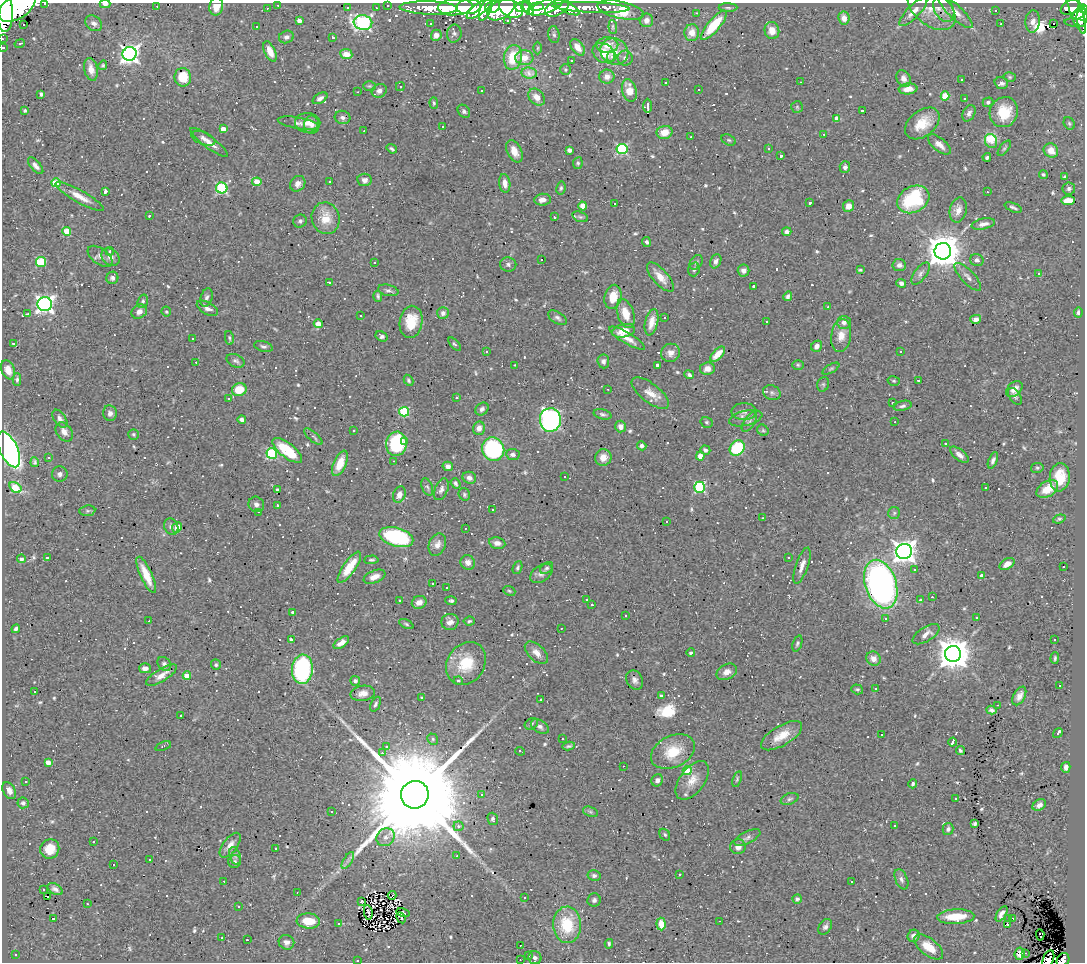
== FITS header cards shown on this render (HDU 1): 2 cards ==
NAXIS1  =                 1083
NAXIS2  =                  960

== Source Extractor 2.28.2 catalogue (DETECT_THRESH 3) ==
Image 1083 x 960 px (HDU 1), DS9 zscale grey, 1 PNG px = 1 image px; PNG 1087 x 964 px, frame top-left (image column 1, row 960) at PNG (2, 3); each listed source drawn as its Kron ellipse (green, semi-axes under 4 px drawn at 4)
Background 0.62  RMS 0.036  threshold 0.109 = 3 sigma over >= 5 px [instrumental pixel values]
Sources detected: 821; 4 with non-positive FLUX_AUTO (blend fragments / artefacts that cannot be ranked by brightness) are neither listed nor drawn; of the other 817, the 500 brightest by FLUX_AUTO listed and drawn (317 fainter detections omitted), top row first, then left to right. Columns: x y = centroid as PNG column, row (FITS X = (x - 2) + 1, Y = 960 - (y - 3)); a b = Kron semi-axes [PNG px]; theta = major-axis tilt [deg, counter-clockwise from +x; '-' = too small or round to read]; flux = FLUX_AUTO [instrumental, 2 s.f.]
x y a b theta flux
45 3 3 2 - 7.1
105 4 5 3 - 9.3
278 5 3 2 - 4.6
388 5 3 3 - 9.2
157 6 3 2 - 7.8
537 6 7 3 8 500
17 7 20 11 32 4200
216 7 9 7 79 28
455 7 17 8 5 1800
469 7 12 7 6 1200
493 7 8 5 20 470
522 7 7 5 8 1600
546 7 18 6 20 1600
557 7 13 7 29 580
591 7 38 5 -2 280
1070 7 10 6 31 180
267 8 3 2 - 5.5
347 8 3 2 - 3.9
376 8 3 2 - 5.2
429 8 29 6 -2 480
479 8 15 5 37 780
511 8 12 8 -28 1500
528 8 8 4 -63 960
567 8 14 5 -27 290
728 8 9 3 -1 4.4
501 9 15 9 34 1200
931 9 27 16 -38 43
944 9 14 9 -62 12
1076 9 25 6 -70 380
1083 9 4 4 - 200
485 10 12 5 65 600
621 10 24 8 -12 160
996 10 3 3 - 14
5 11 21 8 -87 3800
913 12 19 6 45 21
955 12 22 7 -43 22
697 13 3 2 - 10
1080 13 9 4 37 410
1082 17 9 5 87 430
844 18 6 5 - 18
507 20 3 3 - 6.4
646 20 7 6 - 16
299 21 4 3 - 16
1033 21 11 7 85 16
94 23 9 7 -38 11
363 23 9 7 -8 630
1075 23 11 4 -7 38
23 24 3 3 - 8.9
430 24 3 3 - 5.2
1001 24 3 3 - 7.5
1053 24 3 3 - 1400
714 25 18 6 49 91
256 26 3 3 - 9.7
613 27 7 4 -85 3.9
772 31 8 7 - 24
692 33 8 7 - 27
454 34 9 7 80 8.1
436 35 6 5 - 17
554 35 8 5 -82 6
286 37 8 6 21 8
333 37 3 3 - 5
2 39 2 2 - 4.4
20 44 5 3 - 5.3
607 45 11 8 2 29
578 47 9 5 -53 28
3 48 3 3 - 11
538 48 6 4 89 3.9
270 51 11 5 -65 28
614 51 14 13 - 40
604 53 12 9 -34 50
130 54 7 7 - 1300
346 54 6 5 - 24
612 56 5 4 - 6.4
513 57 12 9 78 81
524 58 9 7 1 27
625 58 7 7 - 11
571 60 3 3 - 12
103 65 5 4 - 3.9
91 69 11 6 -78 22
566 70 5 5 - 4.5
529 73 8 5 -7 12
183 77 9 8 - 27
607 77 7 7 - 18
1010 77 6 5 - 3.9
904 78 9 6 -63 17
961 79 3 3 - 15
800 82 3 2 - 3.9
666 83 3 3 - 4.4
1001 83 7 5 -18 8.4
369 86 6 5 - 3.9
400 86 4 4 - 5
908 89 9 5 5 26
629 90 11 7 -75 38
699 90 3 3 - 8.6
379 91 8 6 29 9.9
481 91 3 3 - 5.4
358 92 3 2 - 11
41 94 4 3 - 8.2
945 96 4 4 - 84
537 97 9 7 -47 24
320 98 8 4 31 9
964 98 3 3 - 7.8
988 102 5 4 - 6.3
434 103 6 4 -88 4.1
648 106 7 4 89 11
797 107 6 6 - 3.9
25 111 3 3 - 5.3
464 111 7 5 -51 6.2
862 111 3 3 - 4.8
1004 112 15 14 - 70
969 113 9 6 62 8.6
343 117 8 6 -16 10
837 118 4 4 - 16
298 123 20 5 -10 11
308 123 12 10 -1 19
922 123 19 13 39 58
1069 123 6 5 - 4.2
312 125 9 7 -90 10
443 126 3 2 - 7.8
223 129 4 4 - 24
364 131 3 2 - 3.9
664 132 8 6 11 36
824 134 3 2 - 4.2
691 137 3 2 - 8.9
203 138 13 6 -21 11
729 140 8 5 -26 3.9
991 141 7 6 - 100
209 142 23 5 -37 20
939 144 14 6 -40 19
768 148 3 3 - 6.2
1004 148 9 4 53 4.6
392 149 5 3 - 4.9
622 149 5 5 - 270
569 150 4 3 - 14
1051 150 8 6 -44 28
514 151 12 7 -64 28
781 156 3 3 - 6.6
987 157 4 3 - 8
578 163 6 5 - 4.4
36 166 10 5 -48 11
845 167 6 5 - 7.9
1043 174 4 4 - 4.5
1064 177 3 3 - 4.2
364 180 7 6 - 9.9
330 181 3 3 - 12
257 182 4 4 - 42
56 183 5 4 - 95
505 183 9 5 -82 15
298 184 8 7 - 13
222 188 6 5 - 270
561 188 7 4 80 4.6
1069 189 6 6 - 6.9
105 191 4 3 - 22
987 192 3 2 - 12
80 196 27 6 -29 31
913 199 17 13 29 200
542 200 8 6 7 16
1068 200 7 4 6 42
809 203 3 3 - 5.5
615 204 3 3 - 1200
583 206 4 4 - 40
849 206 6 5 - 22
1013 207 9 3 -22 5.3
958 210 12 8 77 21
149 216 3 3 - 5.9
554 217 3 3 - 5.5
580 217 8 5 -20 5.4
326 218 16 14 -73 50
300 221 7 6 - 5.8
983 224 12 5 11 12
67 231 4 4 - 73
787 232 4 4 - 8.2
647 242 5 4 - 5.7
110 251 4 4 - 4.5
943 251 8 8 - 5900
100 256 14 8 -37 13
110 257 10 8 -39 14
542 259 3 3 - 650
977 260 7 6 - 7.2
716 261 7 5 67 8.1
41 262 5 5 - 160
374 262 3 3 - 8
696 262 8 5 56 5.1
508 264 8 7 - 7.9
899 265 7 6 - 11
694 269 7 5 73 6.7
743 270 6 6 - 11
860 270 3 3 - 30
921 273 13 6 53 9.6
1039 274 4 4 - 4.5
660 277 18 7 -48 29
968 277 18 6 -46 13
112 278 6 6 - 7.7
329 282 3 2 - 21
901 283 5 4 - 11
754 286 3 3 - 7.5
388 290 10 5 -13 7.4
378 296 5 3 - 4.8
788 296 5 3 - 6.3
613 297 12 8 77 40
206 298 9 5 71 8
143 301 7 5 71 5.1
45 304 7 7 - 1100
828 307 3 3 - 6
207 308 11 6 -29 13
139 312 8 6 34 12
166 312 5 4 - 4.1
1078 312 5 3 - 6.8
443 313 6 6 - 9.7
28 314 4 3 - 9
626 314 15 8 -72 38
360 316 3 3 - 7.5
557 318 10 5 -33 7.4
665 318 3 3 - 32
976 319 5 4 - 9.8
411 322 16 11 82 65
652 322 13 6 77 23
766 322 3 3 - 36
844 322 7 6 - 13
318 324 4 4 - 35
623 331 12 6 13 37
841 335 16 10 81 29
382 336 6 4 -31 6.4
193 338 3 3 - 4.2
229 338 7 4 -79 4.4
627 338 20 5 -30 26
14 343 3 3 - 57
455 344 8 4 -48 4.6
817 346 6 5 - 14
263 347 9 5 -14 6.4
900 351 3 3 - 13
486 352 3 3 - 7.6
670 353 9 9 - 15
718 354 9 5 46 26
236 361 9 6 -25 7.5
603 361 7 6 - 7.5
196 362 3 2 - 4
515 365 3 2 - 19
657 365 3 3 - 10
798 365 6 5 - 3.9
707 369 7 6 - 17
831 369 9 4 30 4.8
8 370 10 6 -69 24
689 375 5 4 - 5.2
17 379 6 4 -89 4.8
408 380 6 4 -60 4.6
919 380 3 3 - 7.9
894 381 6 4 -14 3.9
823 384 7 5 70 5.4
608 389 3 2 - 5.3
1014 389 9 6 46 17
239 390 7 6 - 55
650 393 22 9 -38 29
772 393 9 7 -25 7.2
1015 396 9 5 -55 5.9
229 398 3 3 - 21
456 398 3 2 - 15
892 403 3 3 - 11
902 406 9 5 13 6.8
482 409 7 5 41 8.8
744 411 12 8 0 13
404 412 5 4 - 150
110 413 8 7 - 11
603 414 9 5 -14 6.1
746 418 17 7 13 15
60 419 10 5 -55 9.8
242 419 4 3 - 10
550 420 12 10 -88 580
707 422 6 5 - 4.3
749 422 11 5 56 7.3
895 422 3 2 - 8
620 426 6 5 - 13
479 428 7 6 - 16
763 430 6 5 - 4.4
354 431 3 3 - 16
64 432 10 7 -54 16
133 434 5 5 - 3.9
313 437 11 4 -41 6.6
404 441 3 2 - 7.7
945 443 3 3 - 20
396 444 12 10 81 200
642 446 5 4 - 8.7
737 448 8 7 - 140
9 449 19 9 -65 970
493 449 12 11 - 300
287 450 18 7 -38 99
705 450 5 4 - 6.7
272 454 5 5 - 220
513 454 7 5 -7 8.7
959 455 11 5 -39 14
700 456 4 4 - 34
48 457 3 3 - 8.3
603 458 8 8 - 20
993 460 9 4 67 7.7
394 461 3 2 - 48
35 462 5 3 - 4.6
340 463 13 6 67 41
448 466 5 4 - 12
1037 468 6 5 - 3.9
60 474 8 7 - 8.4
565 477 3 2 - 18
1060 477 14 10 85 53
469 478 7 6 - 9.4
455 483 5 4 - 5.9
15 487 7 4 -32 90
427 487 9 5 -67 5.7
700 487 5 5 - 250
986 488 3 3 - 75
441 489 11 6 67 11
1047 489 12 7 32 42
277 490 3 3 - 4.3
464 494 6 5 - 4.7
399 495 8 6 69 16
256 504 8 7 - 9.1
277 505 3 3 - 5.5
493 510 3 3 - 6.3
87 511 8 5 6 4.8
258 512 3 2 - 4.5
894 513 6 6 - 4.2
763 518 3 2 - 9.3
1059 519 6 4 19 4.2
667 522 3 3 - 55
171 527 8 7 - 9.1
177 527 5 5 - 17
465 528 3 2 - 5.3
396 537 17 9 -16 260
497 543 8 5 -10 14
437 545 11 8 67 18
904 551 8 7 - 2000
788 557 3 3 - 8.1
47 558 3 3 - 8.8
21 559 4 3 - 7.2
371 560 7 3 4 4.4
468 562 7 7 - 15
1007 564 8 5 32 19
802 566 19 6 71 18
349 567 18 6 55 47
1063 567 3 3 - 11
517 568 6 4 67 4.8
547 568 7 5 40 5.4
914 570 3 3 - 4
541 573 12 8 36 13
146 575 20 6 -66 45
982 576 4 4 - 22
374 577 11 6 22 20
432 584 3 3 - 160
881 584 25 15 -72 960
447 587 3 2 - 4.4
509 591 6 4 -22 3.9
932 597 3 2 - 11
587 599 3 2 - 4.8
399 600 3 3 - 7.1
920 600 3 3 - 72
451 601 6 4 -6 5.7
419 602 7 6 - 17
592 605 3 3 - 90
292 612 3 3 - 4.3
626 615 3 3 - 5.3
977 617 3 3 - 64
885 618 3 3 - 5.3
149 621 2 2 - 5.5
469 621 6 4 6 4.1
450 622 8 8 - 14
406 624 8 4 -26 4.1
561 628 3 2 - 4.3
16 629 4 3 - 5.4
926 634 15 7 32 16
291 640 4 3 - 5.1
1054 640 3 3 - 7.1
341 643 9 4 34 16
797 643 8 4 70 4.7
536 653 14 8 -43 20
691 653 4 3 - 5.2
953 654 8 8 - 5100
1055 658 6 3 88 3.9
873 659 7 7 - 17
466 663 23 18 56 86
164 664 8 6 -48 6.4
216 665 5 5 - 4.7
145 668 6 5 - 14
302 669 14 10 87 340
727 672 11 7 27 15
161 675 17 6 32 22
187 676 4 4 - 40
635 680 10 8 -63 12
355 681 5 5 - 7
458 681 4 4 - 6.1
1060 685 3 3 - 30
876 688 3 3 - 4.1
857 689 6 5 - 4.4
35 692 3 3 - 31
363 693 12 7 9 18
661 696 3 3 - 6.3
1019 696 10 6 62 14
421 697 3 3 - 67
541 700 3 3 - 6.4
375 704 8 4 64 6
997 705 3 2 - 4.3
991 710 5 4 - 6.1
181 715 3 3 - 24
531 724 7 5 29 5.2
540 727 10 6 -31 8.1
1058 733 5 3 - 41
881 735 3 3 - 72
782 736 23 10 31 42
433 739 6 5 - 4.2
562 739 3 2 - 11
952 742 4 3 - 19
163 746 8 4 20 4.1
386 746 4 4 - 8.6
569 746 6 3 11 4.6
520 751 5 3 - 7.6
960 751 4 4 - 4.4
673 752 23 15 26 71
382 753 3 3 - 5.2
48 762 4 4 - 19
623 766 2 2 - 5.2
1066 767 5 4 - 12
687 771 4 4 - 81
737 779 8 4 72 3.9
657 780 6 5 - 9
692 780 22 12 53 31
26 782 3 2 - 4.3
913 784 4 3 - 4.9
9 791 9 6 -62 15
481 794 3 3 - 19
415 795 14 13 - 120000
789 799 9 5 19 6.4
956 799 3 3 - 160
23 803 5 5 - 5.8
1039 805 7 5 33 11
332 812 3 2 - 4.9
590 812 8 5 -20 4.7
493 819 6 5 - 5.8
974 824 4 3 - 4
458 826 5 5 - 7.5
894 826 3 3 - 6.8
948 829 6 5 - 7.5
665 835 6 5 - 4.3
386 837 10 8 38 14
747 838 14 6 26 9
93 841 3 3 - 67
230 845 14 7 53 20
738 847 7 7 - 14
275 848 3 3 - 8.8
50 849 10 9 - 42
235 856 9 5 -70 7.3
457 856 3 2 - 10
150 859 3 3 - 4.6
235 861 6 6 - 6
348 861 9 4 59 7.7
113 865 3 3 - 250
679 874 3 2 - 11
594 875 6 5 - 7.1
901 879 10 6 -67 9.5
224 881 3 2 - 16
852 882 3 3 - 7.6
55 889 8 5 -31 9.5
43 890 3 3 - 6.7
297 893 3 2 - 4.4
392 895 4 2 - 4.6
48 897 3 2 - 15
525 898 3 3 - 11
797 899 5 4 - 7.3
594 900 7 6 - 6.9
361 901 3 3 - 4.2
87 904 3 3 - 4.2
239 907 3 3 - 150
368 912 7 2 -81 5.1
403 913 7 4 -11 5.3
1002 914 8 4 58 12
956 917 18 7 3 58
53 918 3 3 - 240
401 918 6 3 -62 6.5
1008 918 3 3 - 11
1013 918 3 2 - 6.2
308 921 12 7 -4 53
720 921 3 2 - 11
339 923 3 3 - 8.3
661 924 6 4 -85 31
1007 924 3 3 - 8.6
567 925 18 14 -88 110
825 927 8 6 56 7.1
1040 935 5 4 - 16
914 936 6 6 - 13
222 938 3 3 - 15
247 940 3 3 - 5.1
286 942 8 7 - 13
609 944 5 3 - 4.3
520 945 3 2 - 4.3
929 947 17 8 -38 39
1026 953 3 2 - 7.5
15 954 3 3 - 9.6
1020 954 6 5 - 10
528 955 3 3 - 11
535 958 7 6 - 9.9
1048 959 9 5 67 50
520 960 3 2 - 5.2
1063 960 7 6 - 120
357 961 3 3 - 15
At the frame edge (FLAGS 8, measured only in part): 12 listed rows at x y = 45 3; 105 4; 17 7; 216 7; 1083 9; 5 11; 2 39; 3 48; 535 958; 1048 959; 1063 960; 357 961
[317 fainter detections neither listed nor drawn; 4 non-positive-flux detections neither listed nor drawn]